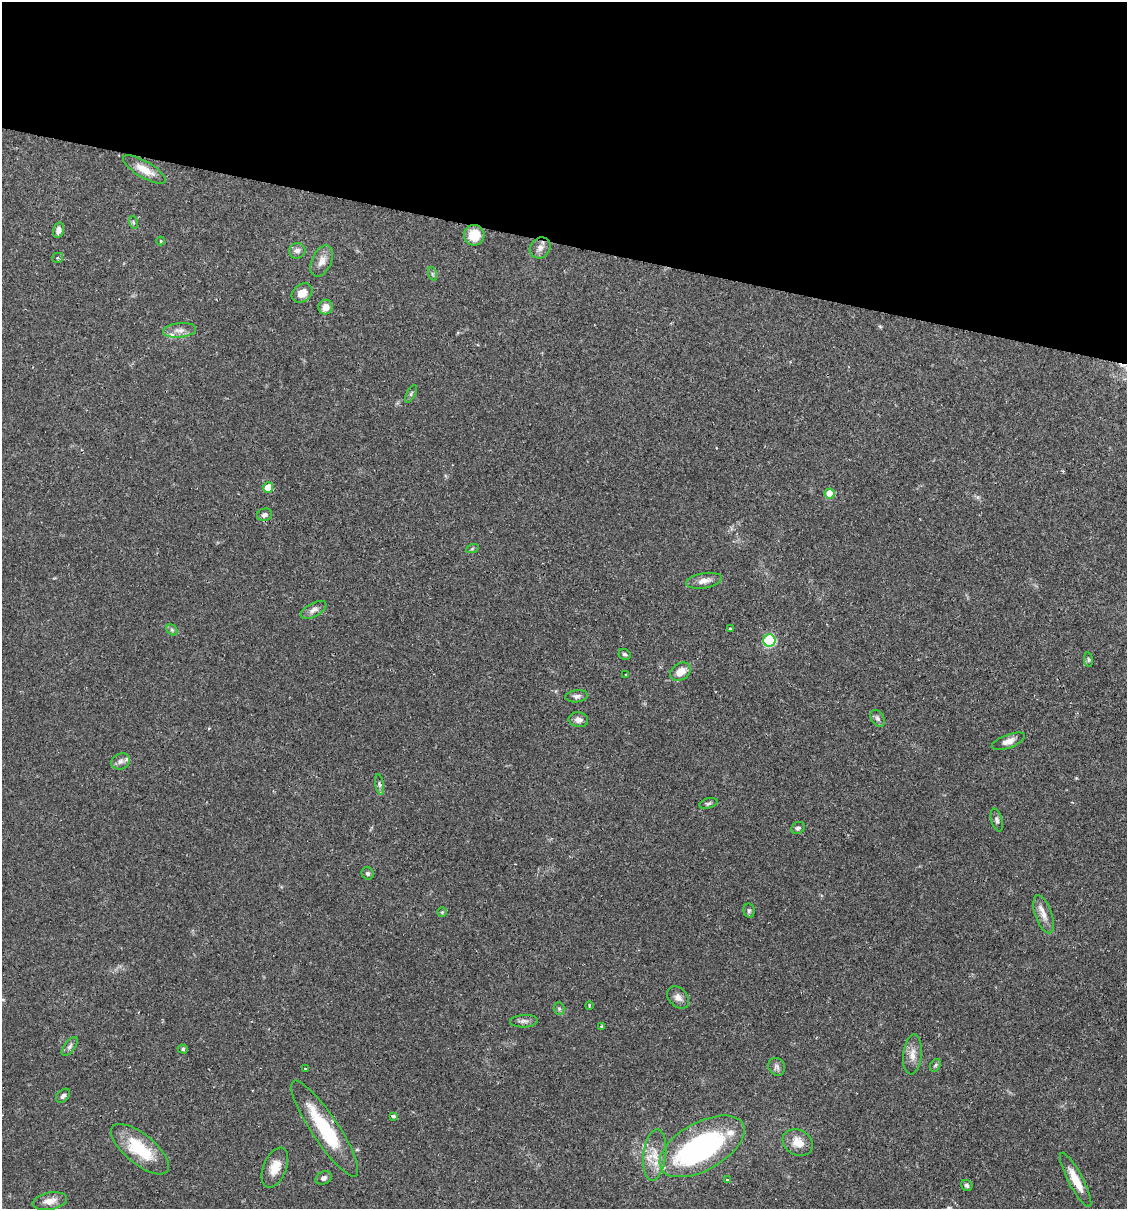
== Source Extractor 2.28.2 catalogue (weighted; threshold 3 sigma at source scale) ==
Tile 2 of 4 x 4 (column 2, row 1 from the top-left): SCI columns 1299-2423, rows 3637-4843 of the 4963 x 4856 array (HDU 1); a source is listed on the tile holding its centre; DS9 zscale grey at full resolution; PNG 1129 x 1211 px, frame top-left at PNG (2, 2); each listed source drawn as its Kron ellipse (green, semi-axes under 4 px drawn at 4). Shown black and unused: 20% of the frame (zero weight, under 2 of 3 exposures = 3% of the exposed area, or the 3 px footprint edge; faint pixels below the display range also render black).
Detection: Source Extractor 2.28.2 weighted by HDU 2 'WHT'; one run over the whole footprint, this tile lists its part. Background 0.0646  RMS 0.005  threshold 0.0226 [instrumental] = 3 sigma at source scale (4.5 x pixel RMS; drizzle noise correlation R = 1.50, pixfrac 1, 0.05/0.05 arcsec/px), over >= 5 px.
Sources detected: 70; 2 inside a brighter object's white glare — neither listed nor drawn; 4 inside a brighter listed object's ellipse — not listed separately; the other 64 listed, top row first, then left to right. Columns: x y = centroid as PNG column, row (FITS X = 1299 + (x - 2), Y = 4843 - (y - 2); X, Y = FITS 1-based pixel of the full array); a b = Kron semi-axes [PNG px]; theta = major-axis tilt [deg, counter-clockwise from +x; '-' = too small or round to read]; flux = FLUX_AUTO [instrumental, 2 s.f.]
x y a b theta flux
144 169 24 8 -30 7.4
133 222 6 4 -72 0.76
58 230 8 5 74 2.4
474 235 10 10 - 10
161 241 4 4 - 0.42
540 248 11 9 47 3
297 251 8 7 - 2.1
58 258 5 5 - 0.95
322 261 16 9 65 4
433 274 7 4 -71 0.87
302 293 11 8 39 4.9
326 307 7 7 - 4.4
180 330 16 7 6 3.3
411 394 10 4 61 0.86
268 487 5 5 - 5.4
830 494 5 5 - 11
265 515 7 6 - 1.7
472 549 6 4 19 0.69
704 581 18 7 9 3.5
313 610 14 7 28 2.3
730 629 3 2 - 0.49
172 630 6 4 -45 0.9
769 641 6 6 - 45
625 654 6 5 - 1.1
1088 660 7 3 -82 0.7
680 672 11 8 35 5.7
626 674 2 2 - 0.46
577 696 11 6 6 1.7
878 718 9 6 -57 1.5
578 720 10 7 -8 2.5
1008 741 17 6 20 3.2
121 761 9 7 25 2.1
379 784 10 4 -81 1.2
708 803 9 5 16 1.1
997 820 12 5 -75 1.6
798 828 7 5 32 1.1
368 873 6 6 - 1.1
749 911 7 5 -78 0.99
442 912 4 4 - 0.59
1044 914 20 8 -70 4.4
678 997 13 9 -44 2.9
589 1005 4 2 - 0.58
559 1008 6 5 - 0.92
524 1021 14 6 3 1.9
601 1026 4 3 - 0.43
70 1046 11 5 54 1.6
183 1049 5 4 - 0.76
912 1054 20 9 84 4.6
935 1065 7 4 59 0.75
777 1067 9 8 - 1.7
305 1069 3 2 - 0.53
63 1096 8 5 44 1.5
393 1116 4 3 - 1.7
325 1129 57 13 -56 30
798 1142 16 12 -29 6.2
702 1146 46 24 29 72
140 1149 35 15 -39 22
655 1155 26 11 84 9.1
275 1167 21 11 68 6.9
324 1178 8 6 23 1.9
727 1180 3 3 - 1.4
1076 1180 30 7 -62 8.6
967 1185 6 5 - 1.1
50 1201 17 8 10 4.4